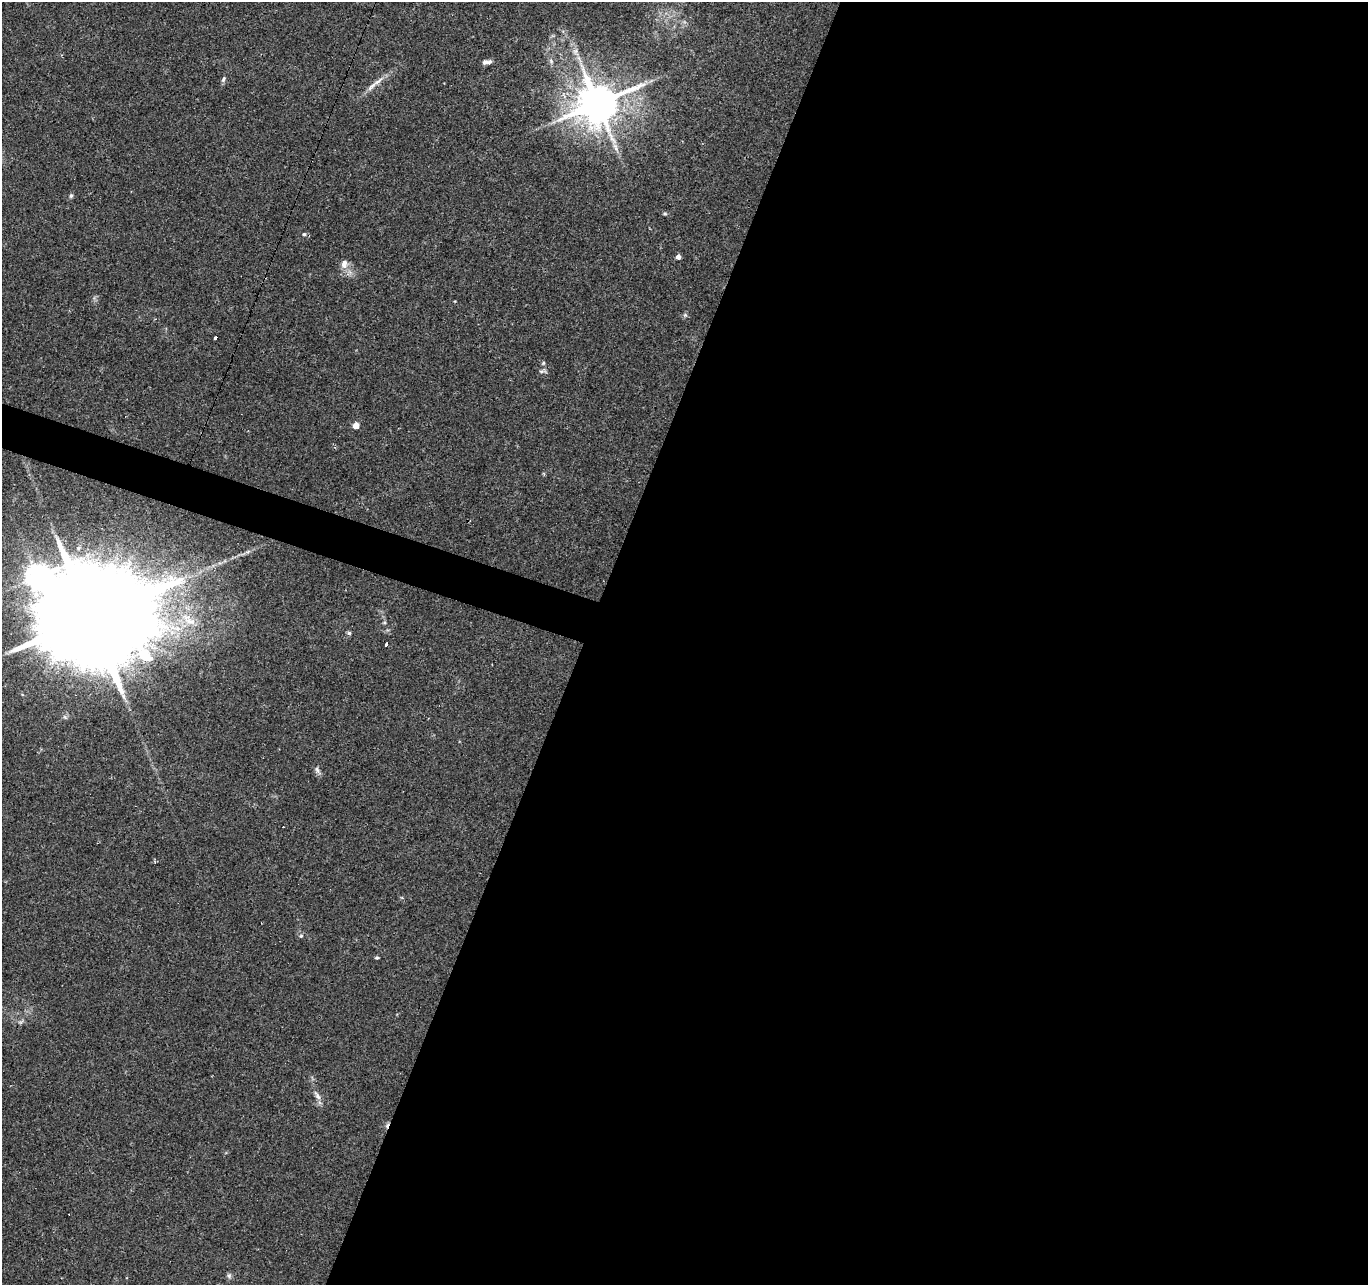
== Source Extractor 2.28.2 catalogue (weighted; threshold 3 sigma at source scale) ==
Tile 12 of 4 x 4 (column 4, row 3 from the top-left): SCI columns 4100-5465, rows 1492-2774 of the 5469 x 5613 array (HDU 1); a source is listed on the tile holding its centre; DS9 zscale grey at full resolution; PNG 1370 x 1287 px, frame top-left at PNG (2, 2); no overlay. Shown black and unused: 59% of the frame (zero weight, under 2 of 3 exposures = <1% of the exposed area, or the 3 px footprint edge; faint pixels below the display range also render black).
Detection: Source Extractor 2.28.2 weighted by HDU 2 'WHT'; one run over the whole footprint, this tile lists its part. Background 0.0249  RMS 0.0036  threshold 0.0161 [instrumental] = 3 sigma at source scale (4.5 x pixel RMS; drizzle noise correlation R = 1.50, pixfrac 1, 0.0396/0.0396 arcsec/px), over >= 5 px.
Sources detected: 29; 1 inside a brighter object's white glare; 3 cosmic-ray / hot-pixel residue — not listed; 1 inside a brighter listed object's ellipse — not listed separately; the other 24 listed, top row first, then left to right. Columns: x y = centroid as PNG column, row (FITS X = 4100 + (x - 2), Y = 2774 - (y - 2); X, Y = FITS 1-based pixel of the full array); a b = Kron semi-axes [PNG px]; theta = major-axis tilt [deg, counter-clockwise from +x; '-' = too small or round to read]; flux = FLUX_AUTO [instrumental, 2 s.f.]
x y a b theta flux
575 51 8 6 82 1.3
551 61 7 4 -47 0.7
484 62 8 6 10 0.99
223 79 9 4 59 0.8
378 81 19 6 38 2.9
598 103 12 11 - 1300
71 196 6 5 - 0.67
665 214 6 4 -1 0.49
304 234 5 5 - 0.49
678 257 5 4 - 1.7
344 264 12 9 75 2.5
685 315 5 5 - 0.58
216 338 3 3 - 2.5
543 371 11 5 3 0.9
356 425 5 4 - 4.7
91 618 34 25 60 15000
190 622 18 11 -17 5.3
349 633 5 5 - 0.61
386 644 4 3 - 2.9
317 770 11 5 -64 1.1
301 936 5 4 - 0.49
377 957 4 4 - 0.53
317 1096 15 5 -56 1.7
229 1276 8 5 -64 0.8